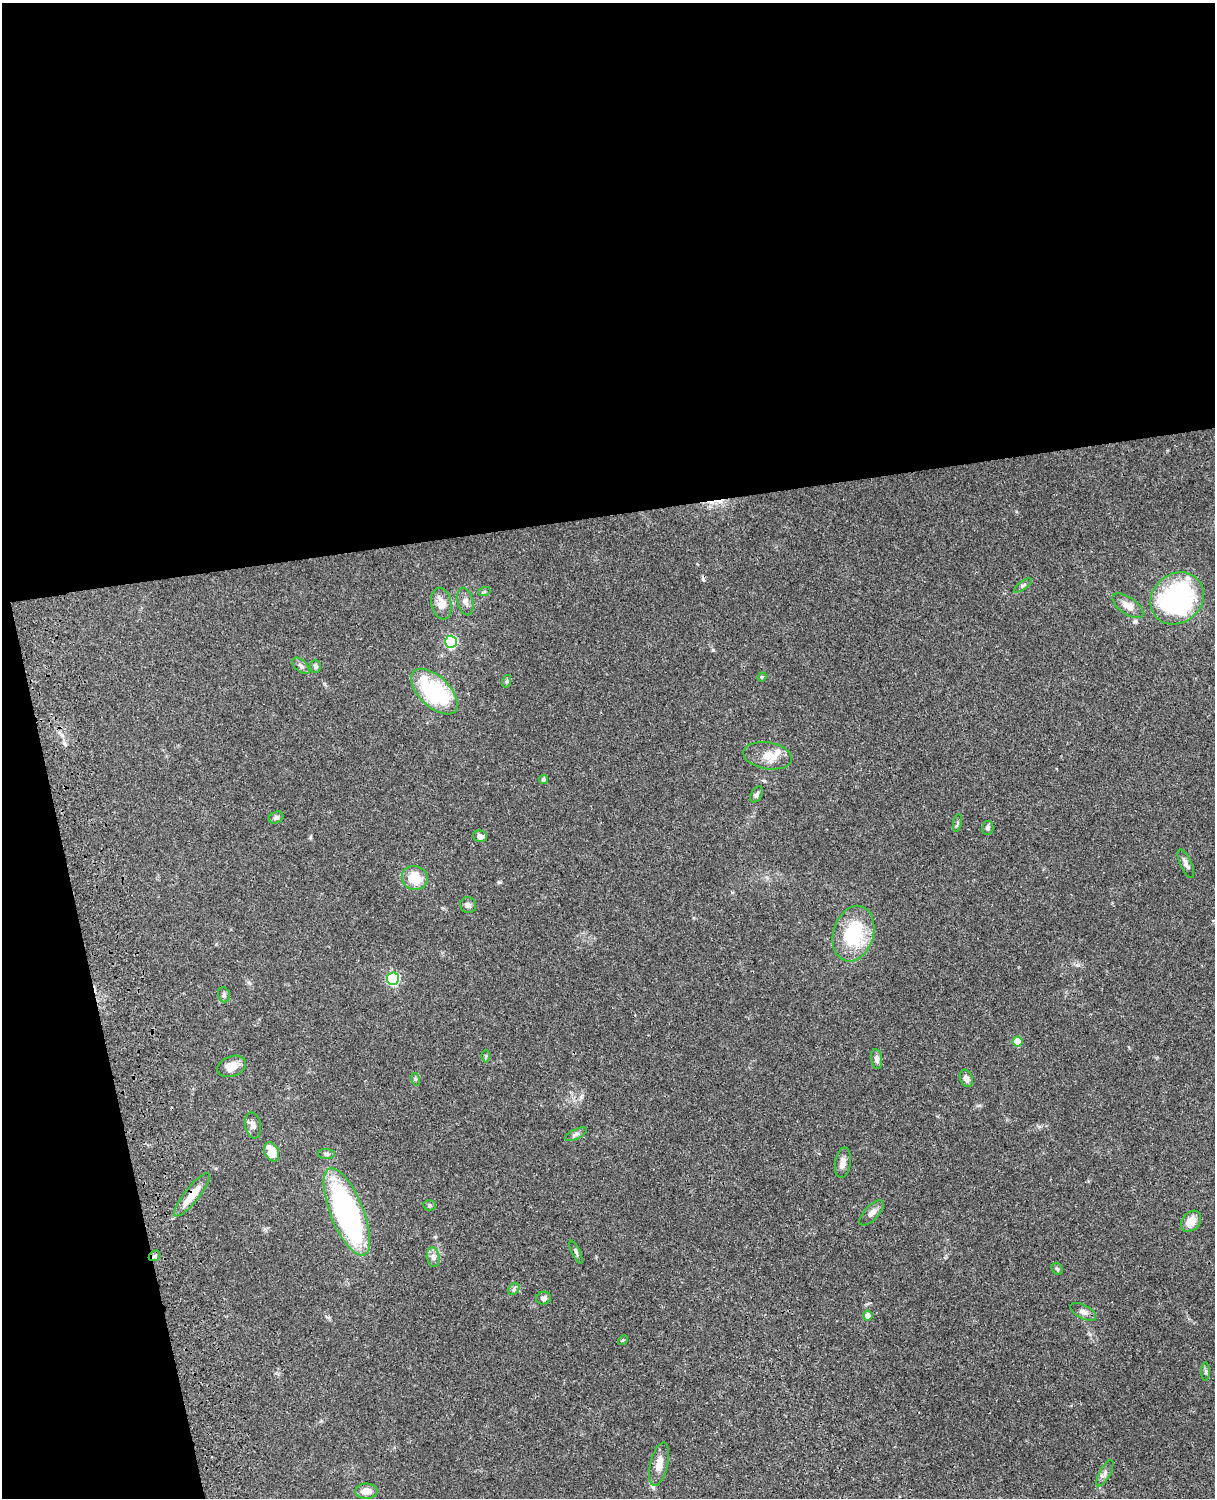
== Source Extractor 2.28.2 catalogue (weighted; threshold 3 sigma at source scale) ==
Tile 1 of 4 x 3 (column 1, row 1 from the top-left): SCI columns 121-1333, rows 3269-4764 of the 5090 x 4927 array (HDU 1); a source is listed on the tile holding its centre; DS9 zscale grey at full resolution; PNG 1217 x 1500 px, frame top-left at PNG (2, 3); each listed source drawn as its Kron ellipse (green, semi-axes under 4 px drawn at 4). Shown black and unused: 40% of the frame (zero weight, under 3 of 4 exposures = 6% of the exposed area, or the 3 px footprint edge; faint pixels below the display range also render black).
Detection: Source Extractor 2.28.2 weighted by HDU 2 'WHT'; one run over the whole footprint, this tile lists its part. Background 0.0822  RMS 0.006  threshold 0.0272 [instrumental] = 3 sigma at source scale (4.5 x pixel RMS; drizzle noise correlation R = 1.50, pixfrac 1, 0.05/0.05 arcsec/px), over >= 5 px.
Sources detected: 57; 2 cosmic-ray / hot-pixel residue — neither listed nor drawn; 1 inside a brighter listed object's ellipse — not listed separately; the other 54 listed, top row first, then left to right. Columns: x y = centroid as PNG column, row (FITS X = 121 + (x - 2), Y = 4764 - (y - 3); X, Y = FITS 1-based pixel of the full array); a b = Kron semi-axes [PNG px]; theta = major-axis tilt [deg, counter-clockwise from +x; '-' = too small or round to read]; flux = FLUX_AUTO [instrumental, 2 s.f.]
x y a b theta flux
1023 585 10 4 36 1.4
484 592 6 4 19 0.82
1177 598 28 24 40 110
465 602 14 7 -76 3.1
441 604 16 10 -79 7.3
1128 606 18 8 -34 6.2
451 642 6 6 - 60
301 666 10 6 -40 1.9
316 666 6 5 - 1.4
762 677 5 4 - 0.6
507 681 6 4 71 0.85
434 692 29 15 -44 56
768 756 24 13 -9 10
544 779 5 4 - 1.2
757 794 9 5 62 1.6
276 818 7 5 22 1.6
957 823 9 3 77 0.98
988 828 7 5 76 1.5
480 836 7 6 - 2.9
1186 864 15 5 -66 2.5
415 878 13 12 - 13
468 905 8 7 - 2.1
853 934 28 20 73 37
393 979 6 6 - 71
224 995 8 5 -75 1.3
1017 1041 5 5 - 12
486 1056 6 4 -90 0.8
877 1059 10 5 -82 2.5
231 1066 14 10 21 6.9
966 1078 9 6 -69 3.2
415 1079 6 4 -72 0.8
253 1125 13 8 -79 2.9
576 1134 12 5 26 1.8
272 1152 10 7 -65 10
326 1154 9 5 -6 1.4
843 1163 15 7 81 4
192 1195 27 7 52 10
430 1205 6 5 - 0.89
347 1212 46 16 -68 140
872 1213 16 7 46 3.7
1191 1221 12 8 50 7.7
576 1252 12 4 -65 1.2
154 1256 6 4 43 1.1
433 1257 10 6 -80 2.3
1057 1269 6 5 - 0.93
514 1289 6 5 - 1.2
544 1298 7 6 - 2
1083 1312 14 6 -28 2.9
868 1316 5 5 - 3.4
623 1340 5 4 - 0.65
1206 1371 9 4 90 1.2
659 1464 22 8 77 7
1105 1473 14 5 61 2.4
366 1491 11 7 1 4.8
Overlapping masked pixels (flux is a lower limit): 2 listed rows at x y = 192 1195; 154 1256
Unlisted compact peaks at least as high as the median listed source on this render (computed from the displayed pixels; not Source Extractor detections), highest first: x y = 713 650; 499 882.